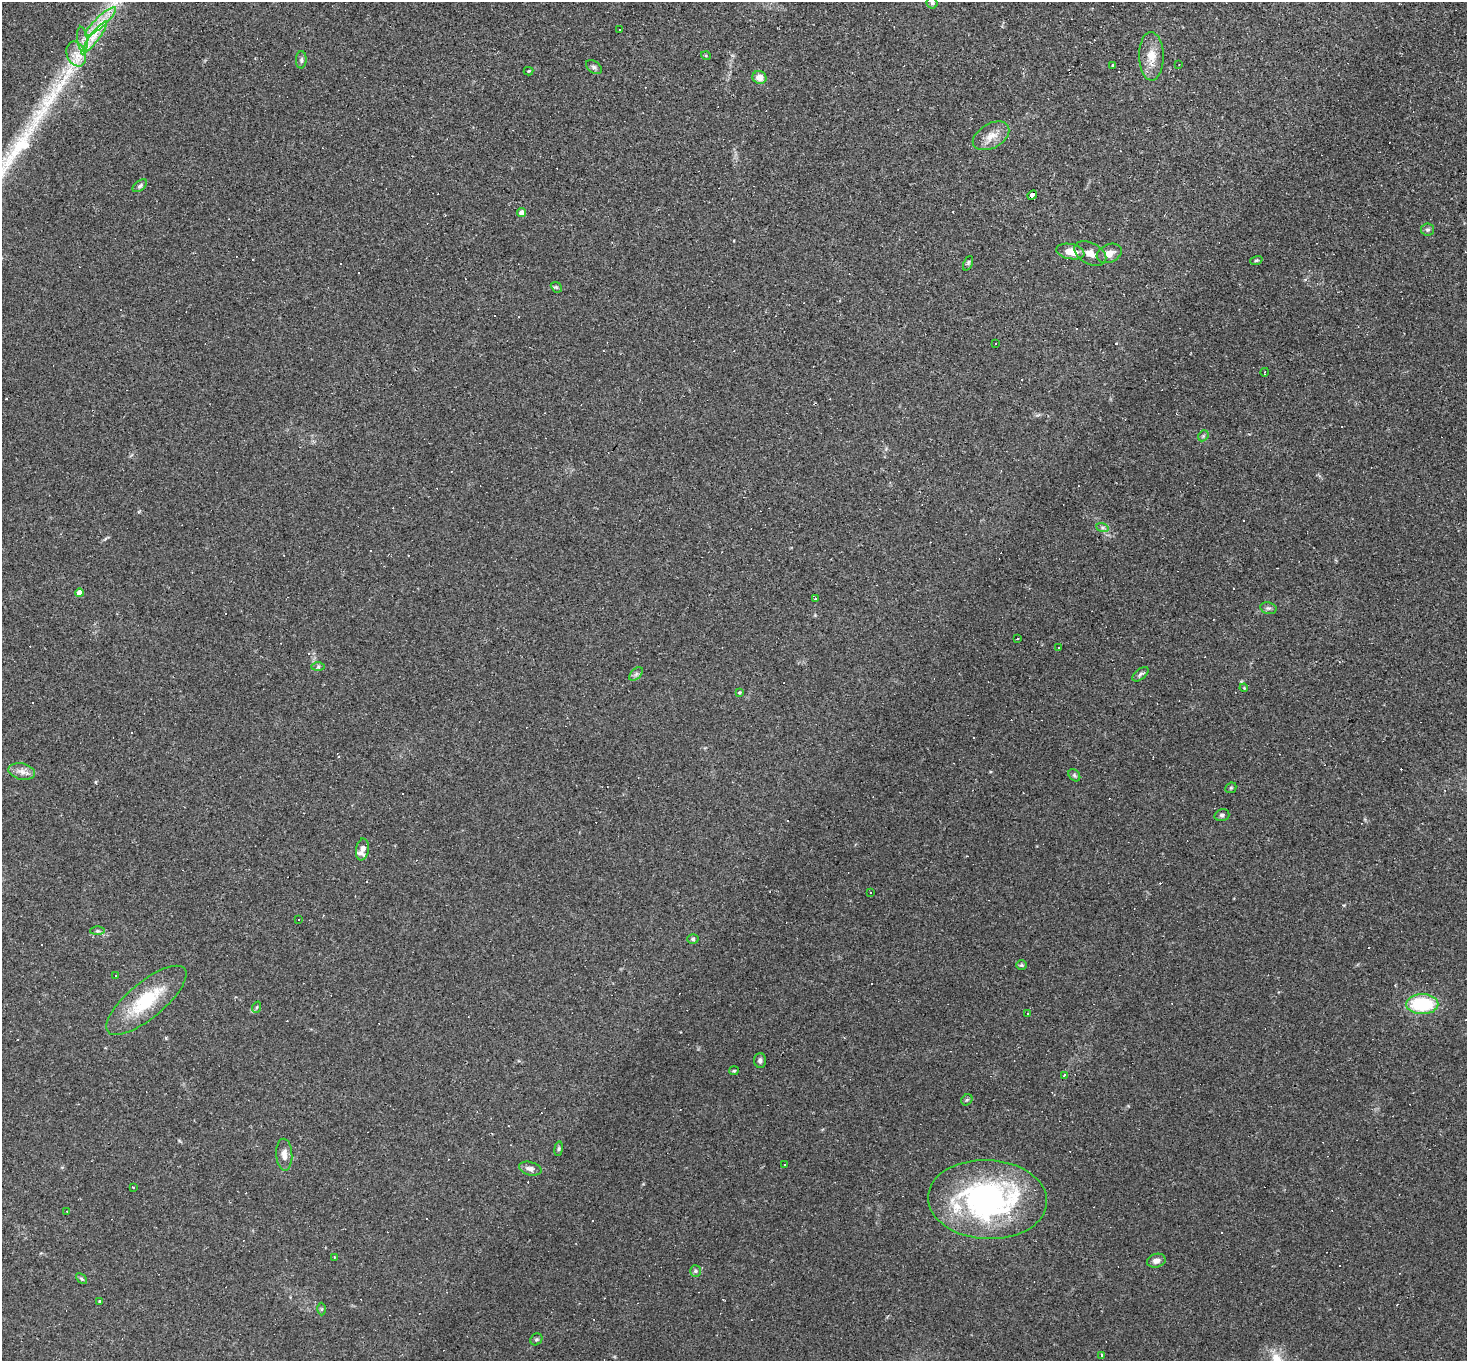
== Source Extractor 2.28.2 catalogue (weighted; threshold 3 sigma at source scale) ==
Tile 10 of 4 x 4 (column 2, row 3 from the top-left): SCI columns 1466-2930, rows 1505-2863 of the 5859 x 5866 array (HDU 1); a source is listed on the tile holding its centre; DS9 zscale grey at full resolution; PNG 1469 x 1363 px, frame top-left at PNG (2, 2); each listed source drawn as its Kron ellipse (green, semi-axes under 4 px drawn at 4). Shown black and unused: <1% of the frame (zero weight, under 2 of 3 exposures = <1% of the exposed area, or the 3 px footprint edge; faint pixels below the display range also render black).
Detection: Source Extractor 2.28.2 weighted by HDU 2 'WHT'; one run over the whole footprint, this tile lists its part. Background 0.0633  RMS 0.006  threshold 0.0271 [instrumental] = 3 sigma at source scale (4.5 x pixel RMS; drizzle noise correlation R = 1.50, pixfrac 1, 0.05/0.05 arcsec/px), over >= 5 px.
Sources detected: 128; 54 cosmic-ray / hot-pixel residue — neither listed nor drawn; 1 inside a brighter listed object's ellipse — not listed separately; the other 73 listed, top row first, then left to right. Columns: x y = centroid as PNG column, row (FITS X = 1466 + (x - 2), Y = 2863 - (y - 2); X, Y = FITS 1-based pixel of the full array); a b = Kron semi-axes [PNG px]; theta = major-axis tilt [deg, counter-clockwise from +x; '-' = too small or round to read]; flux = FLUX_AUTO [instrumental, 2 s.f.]
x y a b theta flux
932 3 5 5 - 0.93
101 21 20 5 43 7.2
620 30 2 2 - 0.49
94 38 20 4 52 6.1
82 39 12 5 -83 3
76 54 13 9 -68 7.1
706 56 5 3 - 0.51
1151 56 24 12 -89 10
301 60 8 5 88 1.3
1179 64 3 2 - 0.31
1113 65 3 3 - 0.57
594 67 9 5 -37 1.6
528 71 5 4 - 0.56
759 77 7 6 - 5.2
991 136 20 12 29 7.5
140 186 8 5 37 1.3
1032 195 5 4 - 67
521 213 4 4 - 3.7
1428 230 6 6 - 1.4
1070 252 14 7 -12 8.9
1090 253 17 10 -28 5
1109 253 13 9 23 4.5
1256 260 6 4 19 0.78
968 263 8 4 65 1.1
556 287 6 4 -43 0.92
995 343 2 2 - 0.5
1265 372 4 2 - 0.35
1203 436 6 4 46 0.89
1102 527 6 4 -19 1.2
80 593 4 4 - 6.9
815 598 3 3 - 2.7
1268 608 8 6 -12 1.4
1017 639 2 2 - 0.49
1058 648 3 2 - 0.74
318 667 6 4 1 1.1
636 674 8 5 46 1.3
1140 674 9 5 38 1.4
1244 688 4 3 - 0.5
739 692 4 3 - 0.8
22 772 13 8 -13 3.9
1074 775 7 5 -47 1
1231 788 6 5 - 0.91
1222 815 7 5 16 1.4
362 849 11 6 81 6
871 893 3 2 - 0.86
299 919 2 2 - 0.41
97 931 7 4 1 1
693 939 6 5 - 1
1022 965 5 4 - 0.87
116 976 3 3 - 1.7
146 1000 50 18 40 32
1422 1004 16 10 -1 37
257 1007 6 3 71 0.8
1028 1013 3 3 - 2.9
760 1060 7 6 - 1.8
734 1071 5 4 - 0.67
1064 1075 3 3 - 3.7
967 1100 6 5 - 0.93
559 1149 7 3 82 0.92
284 1155 16 8 -87 4.6
784 1165 3 3 - 1.7
530 1169 11 6 -15 2.9
133 1187 3 3 - 1.2
987 1199 59 39 -3 150
67 1211 3 2 - 0.38
334 1257 2 2 - 0.51
1156 1261 9 6 16 2.9
695 1271 5 5 - 1
81 1279 6 4 -44 0.81
100 1301 3 3 - 0.52
322 1309 6 4 89 0.77
536 1339 6 5 - 1
1102 1356 3 3 - 4.3
Overlapping masked pixels (flux is a lower limit): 1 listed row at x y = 1032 195